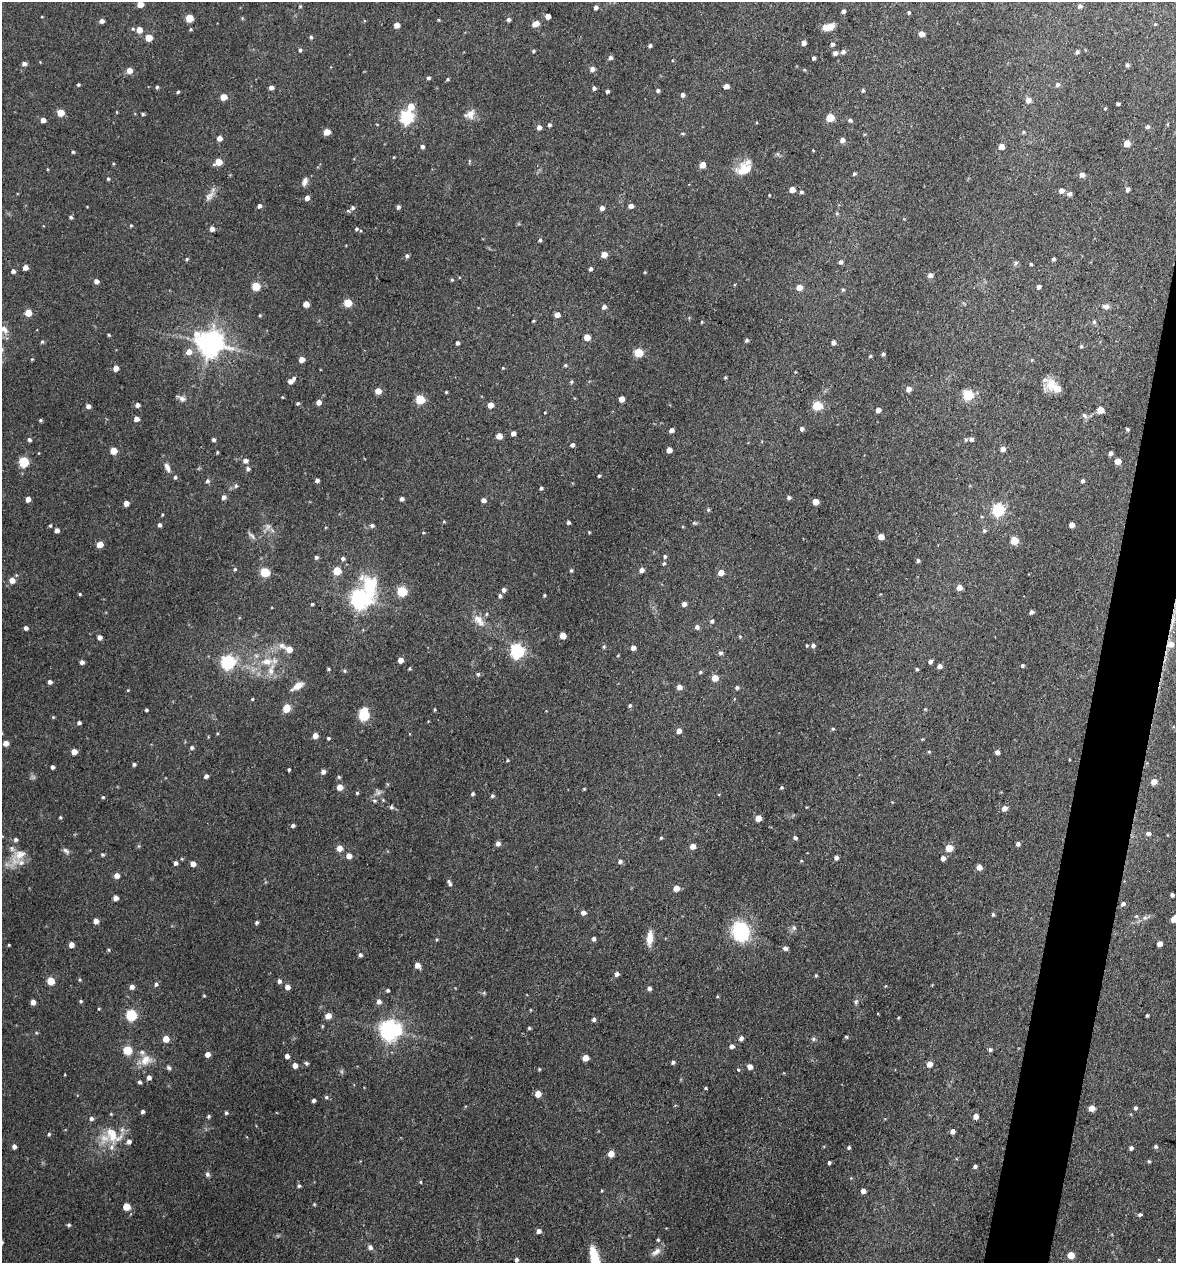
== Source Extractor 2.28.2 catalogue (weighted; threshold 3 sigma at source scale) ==
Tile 10 of 4 x 4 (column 2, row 3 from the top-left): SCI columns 1302-2475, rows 1269-2529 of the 5073 x 5061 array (HDU 1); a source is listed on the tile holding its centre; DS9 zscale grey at full resolution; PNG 1178 x 1265 px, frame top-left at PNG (2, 2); no overlay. Shown black and unused: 4% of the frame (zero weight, under 3 of 4 exposures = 1% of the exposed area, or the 3 px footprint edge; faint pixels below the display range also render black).
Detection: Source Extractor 2.28.2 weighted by HDU 2 'WHT'; one run over the whole footprint, this tile lists its part. Background 0.122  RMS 0.0083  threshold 0.0373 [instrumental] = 3 sigma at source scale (4.5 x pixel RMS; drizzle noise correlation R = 1.50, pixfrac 1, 0.05/0.05 arcsec/px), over >= 5 px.
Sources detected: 461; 1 cosmic-ray / hot-pixel residue — not listed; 8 inside a brighter listed object's ellipse — not listed separately; the other 452 listed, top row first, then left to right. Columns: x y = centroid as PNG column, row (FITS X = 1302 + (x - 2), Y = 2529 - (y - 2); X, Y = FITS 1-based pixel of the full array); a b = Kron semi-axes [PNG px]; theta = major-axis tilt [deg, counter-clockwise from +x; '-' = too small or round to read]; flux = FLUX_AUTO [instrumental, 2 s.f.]
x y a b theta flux
140 4 5 4 - 10
300 6 4 3 - 0.92
1080 6 6 5 - 2.2
596 8 5 4 - 2.6
843 11 4 4 - 2.6
909 12 4 4 - 1.4
42 16 3 2 - 0.61
548 16 4 4 - 6.2
189 18 5 5 - 21
439 20 4 3 - 0.68
508 20 4 4 - 2
102 21 4 4 - 3.6
536 23 6 5 - 8.3
1155 24 4 3 - 0.69
397 25 5 4 - 6.5
828 27 12 6 15 8.9
133 29 4 4 - 1.1
191 29 4 3 - 0.89
139 30 5 5 - 7.4
921 34 5 5 - 5.8
311 37 4 4 - 1.3
149 38 5 5 - 13
804 43 4 4 - 3.6
832 44 5 5 - 2
650 45 4 4 - 1.5
300 50 5 4 - 1.4
533 51 4 4 - 0.96
843 52 5 5 - 2.8
1077 52 5 4 - 1.5
835 53 4 4 - 3
610 58 5 4 - 2.5
814 58 4 3 - 1.7
24 64 5 4 - 2.8
1127 65 4 4 - 1.5
592 69 5 5 - 3.6
130 71 5 5 - 6.6
428 78 4 4 - 1.6
448 79 5 4 - 1.1
78 85 4 3 - 1.1
1057 85 6 5 - 2
726 86 5 4 - 4.9
157 87 5 4 - 1.2
271 88 5 4 - 2.7
594 88 4 4 - 1.9
658 90 4 4 - 1.7
863 90 5 3 - 1.4
607 91 4 3 - 1.6
178 92 4 3 - 1.1
683 95 5 4 - 2.5
224 97 5 5 - 9.9
1028 100 6 6 - 5.3
1118 104 3 3 - 1.3
411 106 6 5 - 13
1105 108 4 3 - 0.68
117 112 5 3 - 0.59
60 113 5 5 - 17
143 114 4 4 - 1.1
470 114 15 11 39 6.5
407 117 6 6 - 150
830 118 5 5 - 22
43 120 4 4 - 5.3
850 120 6 4 -26 1.6
549 125 4 4 - 1.6
539 127 5 4 - 4
1147 127 5 5 - 2.4
327 132 5 5 - 12
1023 132 5 4 - 1.2
683 133 5 3 - 0.91
219 138 5 4 - 5.4
842 140 5 5 - 4
1127 143 5 5 - 10
422 147 4 4 - 2.4
1001 147 5 5 - 6.5
813 150 4 2 - 0.56
73 152 3 3 - 1
394 157 4 3 - 0.68
218 162 6 5 - 13
702 165 5 5 - 8
744 168 21 14 42 17
47 169 4 3 - 0.72
854 174 5 4 - 1.1
1082 175 5 5 - 4.2
108 179 4 4 - 1.1
305 182 11 6 72 3.9
1127 189 5 4 - 2.6
792 190 5 4 - 7.1
1061 191 6 5 - 4.1
801 192 5 5 - 1.6
1070 194 6 5 - 2.4
209 196 17 8 50 5.3
307 198 5 4 - 3.8
259 206 5 4 - 2.6
631 206 5 4 - 3.8
398 207 4 4 - 1.9
352 208 6 5 - 2.2
602 208 5 5 - 3.4
837 213 5 4 - 1
71 217 4 4 - 1.5
131 225 4 4 - 0.81
212 229 5 4 - 4
356 229 4 4 - 1.4
540 240 4 4 - 1.3
604 255 5 5 - 8.3
407 256 6 5 - 1.7
187 259 5 4 - 1.1
1053 259 4 3 - 1.6
841 262 5 5 - 2.3
1016 263 6 5 - 1.6
1031 264 3 3 - 1.1
25 268 4 4 - 5.7
590 269 4 4 - 2
13 271 4 4 - 2.8
930 275 5 5 - 3.3
452 280 4 4 - 0.89
96 281 5 4 - 3.7
256 286 5 5 - 27
799 287 5 5 - 8
1039 287 4 4 - 2.5
843 289 5 4 - 1
348 303 5 5 - 22
306 304 5 5 - 9.1
1106 306 10 6 -6 3.2
604 307 5 4 - 2.9
28 313 5 5 - 13
557 314 4 4 - 7
260 315 4 3 - 0.82
533 321 4 3 - 0.78
702 322 4 3 - 0.85
1094 322 6 5 - 1.5
4 329 13 8 -53 6.8
108 335 4 3 - 1
587 337 5 5 - 12
747 340 5 4 - 1.4
42 342 5 5 - 1.2
210 343 9 8 - 1000
458 343 4 4 - 2
833 343 4 4 - 3.3
1081 346 4 3 - 1.3
189 352 7 6 - 6.3
638 352 5 5 - 31
883 354 4 3 - 1.8
870 356 4 3 - 1.1
32 359 3 3 - 0.78
302 359 4 4 - 7.5
565 365 4 4 - 1
116 368 4 4 - 7
503 368 3 3 - 0.67
725 377 4 3 - 0.99
290 381 5 5 - 3.3
571 382 6 3 71 0.95
1051 384 15 14 - 12
908 389 5 5 - 5.3
378 391 5 4 - 9.2
446 392 3 3 - 0.79
968 395 6 5 - 57
282 397 3 3 - 0.63
182 399 9 7 -26 3.5
420 399 5 5 - 33
622 399 5 4 - 7.5
319 402 4 4 - 4.9
298 403 4 3 - 1.1
137 405 4 4 - 3.7
490 405 4 4 - 7.2
88 406 4 4 - 3.7
817 406 5 5 - 45
878 410 4 4 - 5.3
1100 410 5 5 - 10
1084 415 7 5 -44 2.6
136 419 4 4 - 4.9
40 420 5 4 - 1.2
802 429 5 5 - 2.2
1127 429 3 3 - 1.5
671 430 4 4 - 3.6
513 433 4 4 - 3.8
499 436 5 5 - 8.8
971 439 7 6 - 2.8
29 440 5 4 - 2
214 440 4 4 - 1.8
572 445 4 4 - 2.4
1003 449 5 5 - 3.9
669 450 5 4 - 6.6
113 451 5 5 - 14
1111 453 4 4 - 2.8
245 460 5 5 - 3.8
1118 461 5 5 - 8.3
24 462 5 5 - 51
167 467 14 6 -66 4.1
248 469 5 5 - 2.2
599 476 3 3 - 1.1
175 477 5 4 - 1.5
317 480 4 4 - 2.6
208 481 5 5 - 2
1082 481 4 4 - 1.5
236 486 6 5 - 1.6
541 488 4 4 - 1.5
224 497 5 5 - 3.1
789 497 4 4 - 2
28 499 4 4 - 5.6
402 499 4 4 - 2.9
483 500 5 4 - 3.4
816 502 5 5 - 8.8
126 503 4 4 - 5.8
708 510 5 4 - 1.1
999 510 6 6 - 120
162 515 3 3 - 0.83
444 522 5 3 - 0.85
568 522 4 3 - 1.9
694 523 6 5 - 1.2
159 525 4 4 - 2.3
372 525 5 4 - 2.2
1072 525 4 4 - 4.8
50 526 4 4 - 0.96
268 527 8 6 45 2.9
57 530 4 4 - 4.1
984 531 6 5 - 1.4
589 532 5 3 - 0.7
423 533 4 3 - 0.75
252 536 13 5 -42 2.5
881 537 5 4 - 7.7
1014 540 5 5 - 20
100 544 5 4 - 11
665 556 5 4 - 1.4
316 557 5 4 - 1.8
343 558 5 5 - 2.1
918 561 4 4 - 1.7
664 563 4 4 - 1
235 569 4 4 - 1
571 570 4 3 - 1.2
642 570 5 4 - 4
337 571 5 5 - 22
265 572 5 5 - 44
721 573 5 5 - 8.1
12 580 5 5 - 7.2
370 585 31 18 -74 37
959 587 5 5 - 6.8
504 590 5 5 - 2.5
402 591 5 5 - 48
80 594 4 3 - 0.9
544 595 3 3 - 1
500 596 5 4 - 1.8
360 599 7 7 - 410
312 604 3 3 - 1
684 604 4 4 - 3.9
1031 612 4 4 - 2.4
479 620 21 11 -50 9.7
712 621 5 4 - 1.7
697 627 6 5 - 2.5
26 628 4 4 - 2.6
563 636 5 5 - 9.7
740 636 5 4 - 0.84
99 637 4 4 - 3.8
1171 644 7 6 - 6.5
807 645 4 3 - 0.93
813 645 5 5 - 2.6
282 646 11 8 -41 4.6
604 646 5 4 - 1.1
633 648 4 4 - 4.1
289 649 6 5 - 8.2
517 651 6 6 - 170
720 653 5 5 - 2.2
401 660 4 4 - 7
267 661 16 10 6 11
930 661 4 4 - 2.7
82 662 4 4 - 3.1
228 662 6 6 - 160
1022 665 4 4 - 1.5
939 666 4 4 - 3.6
328 669 4 3 - 1
917 669 4 3 - 1.2
344 671 5 4 - 1
700 672 5 4 - 1.1
478 674 5 5 - 1.2
715 678 5 5 - 10
50 682 4 4 - 2.7
297 686 15 7 31 6.6
679 687 5 5 - 4.6
737 688 5 4 - 1.9
128 690 4 3 - 0.69
252 699 3 3 - 0.8
630 705 5 4 - 1.4
286 708 7 6 - 11
925 709 5 4 - 0.83
146 710 3 3 - 1.5
435 710 4 3 - 0.87
364 715 7 5 84 72
53 717 5 4 - 0.81
79 723 4 4 - 1.9
833 729 5 4 - 1
679 731 5 5 - 4.3
217 733 4 3 - 0.74
315 736 5 4 - 6
328 738 3 3 - 1.3
922 739 4 4 - 0.73
6 743 4 4 - 6.8
192 748 5 4 - 1.9
929 751 4 4 - 0.95
74 752 5 5 - 7.4
997 752 4 4 - 3.1
507 760 4 3 - 0.79
134 764 4 4 - 1.6
53 767 4 3 - 2.3
289 769 3 3 - 1.1
323 771 5 4 - 3.6
206 776 4 4 - 2.7
339 777 5 4 - 1.2
1154 782 5 5 - 9.4
340 787 5 5 - 9.1
781 787 4 4 - 1.2
584 789 3 3 - 0.79
378 792 9 7 -63 2.8
357 793 4 4 - 0.96
473 794 4 4 - 1.4
492 796 5 5 - 1.4
103 797 4 4 - 1
383 800 4 4 - 0.84
374 801 6 5 - 1.4
391 807 6 4 76 1.5
1004 808 5 5 - 4.9
60 817 4 3 - 1.1
758 818 5 5 - 9.5
293 825 5 4 - 2
1149 833 6 5 - 2.8
661 838 4 3 - 1.2
795 838 5 4 - 1.9
16 840 5 5 - 1.9
498 844 5 5 - 2.9
1018 844 4 4 - 2.7
139 846 5 5 - 1.1
692 846 5 5 - 6.3
339 848 5 5 - 7.8
949 848 5 5 - 17
66 851 9 5 -39 2.4
20 855 21 13 30 13
102 855 5 4 - 1.3
349 856 5 5 - 6.6
836 858 5 4 - 2.5
943 858 5 4 - 3.8
620 861 5 5 - 2.1
801 861 4 3 - 0.75
175 863 5 4 - 2.5
193 864 4 4 - 5.7
979 867 5 5 - 6.7
117 875 5 4 - 6.3
449 883 9 4 -64 2.3
676 888 5 5 - 6.6
1172 895 4 3 - 2.2
116 898 4 4 - 4.5
1123 904 5 5 - 2.5
583 913 5 5 - 3.7
993 914 5 4 - 1.4
1136 916 5 5 - 1.1
1145 918 7 6 - 2.2
1174 919 5 4 - 7.6
96 921 5 4 - 5
256 922 4 3 - 1.6
794 928 7 5 -74 2
741 932 21 17 -68 52
650 938 16 6 86 9.8
594 939 5 4 - 2.2
436 940 5 3 - 0.89
1160 944 4 4 - 6.7
9 945 3 3 - 0.88
71 945 4 4 - 5.4
785 948 5 5 - 2.6
108 950 4 4 - 0.98
360 955 5 4 - 2.1
417 965 5 5 - 6.6
616 974 5 5 - 3.1
816 975 4 3 - 0.99
80 980 5 3 - 0.89
51 981 5 5 - 21
279 981 5 5 - 2.4
156 984 5 4 - 1.8
885 986 4 3 - 0.62
132 987 5 5 - 3.8
288 987 5 5 - 4.5
649 988 4 4 - 2.6
388 990 3 3 - 1.5
204 995 3 3 - 0.8
717 996 4 4 - 0.8
81 1001 5 4 - 1.1
379 1001 5 5 - 3.8
33 1002 4 4 - 5.4
856 1002 6 5 - 1.5
99 1009 4 3 - 0.71
131 1015 6 5 - 68
1147 1015 3 3 - 1.2
328 1016 5 5 - 6.7
898 1018 4 3 - 0.81
594 1019 4 4 - 2.3
322 1026 4 4 - 0.86
529 1028 4 4 - 1
390 1030 7 7 - 520
36 1033 5 4 - 0.92
846 1037 4 3 - 1.2
741 1038 5 4 - 2.9
166 1039 5 5 - 12
813 1039 6 5 - 1.4
732 1046 5 5 - 3
990 1049 5 4 - 1.9
127 1050 5 5 - 34
207 1054 5 4 - 6
287 1056 4 4 - 3.5
585 1058 5 5 - 10
145 1060 16 13 48 10
673 1062 4 4 - 1.7
306 1063 6 5 - 1.3
929 1064 5 5 - 6.8
295 1065 4 4 - 5.5
750 1067 5 4 - 5.5
169 1068 6 5 - 1.7
539 1069 4 4 - 0.82
738 1070 4 4 - 0.81
149 1077 5 5 - 2.8
140 1082 4 4 - 1.6
706 1088 4 3 - 0.94
538 1094 5 5 - 11
326 1097 5 5 - 1.4
314 1100 4 3 - 2.1
1092 1108 5 5 - 8.9
1135 1108 4 4 - 1.9
142 1112 4 4 - 1.8
226 1113 4 4 - 1.3
209 1116 5 4 - 1.3
975 1116 4 4 - 5.6
953 1131 4 4 - 3.4
49 1134 4 3 - 1.2
113 1135 28 18 -44 24
1156 1146 4 4 - 1.7
14 1147 4 4 - 3.2
849 1147 4 4 - 1.4
1131 1148 4 4 - 2.3
611 1154 5 5 - 10
1149 1161 4 3 - 1.2
829 1163 4 3 - 1.5
975 1166 4 3 - 2.2
207 1174 6 5 - 1.9
421 1182 5 3 - 0.75
299 1186 5 4 - 1.5
602 1191 4 3 - 0.8
863 1191 4 4 - 4.2
314 1204 5 3 - 0.8
126 1207 5 5 - 18
1140 1214 5 4 - 1.6
69 1225 5 4 - 1.6
539 1231 5 5 - 3.2
658 1240 4 4 - 0.98
370 1247 6 6 - 2.6
656 1252 14 7 37 4.9
1071 1255 5 5 - 13
594 1259 23 8 -77 25
516 1260 5 4 - 2.1
Overlapping masked pixels (flux is a lower limit): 1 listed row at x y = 1171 644
Isophote crosses this tile's border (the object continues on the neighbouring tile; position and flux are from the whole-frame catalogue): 3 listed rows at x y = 140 4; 1174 919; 594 1259